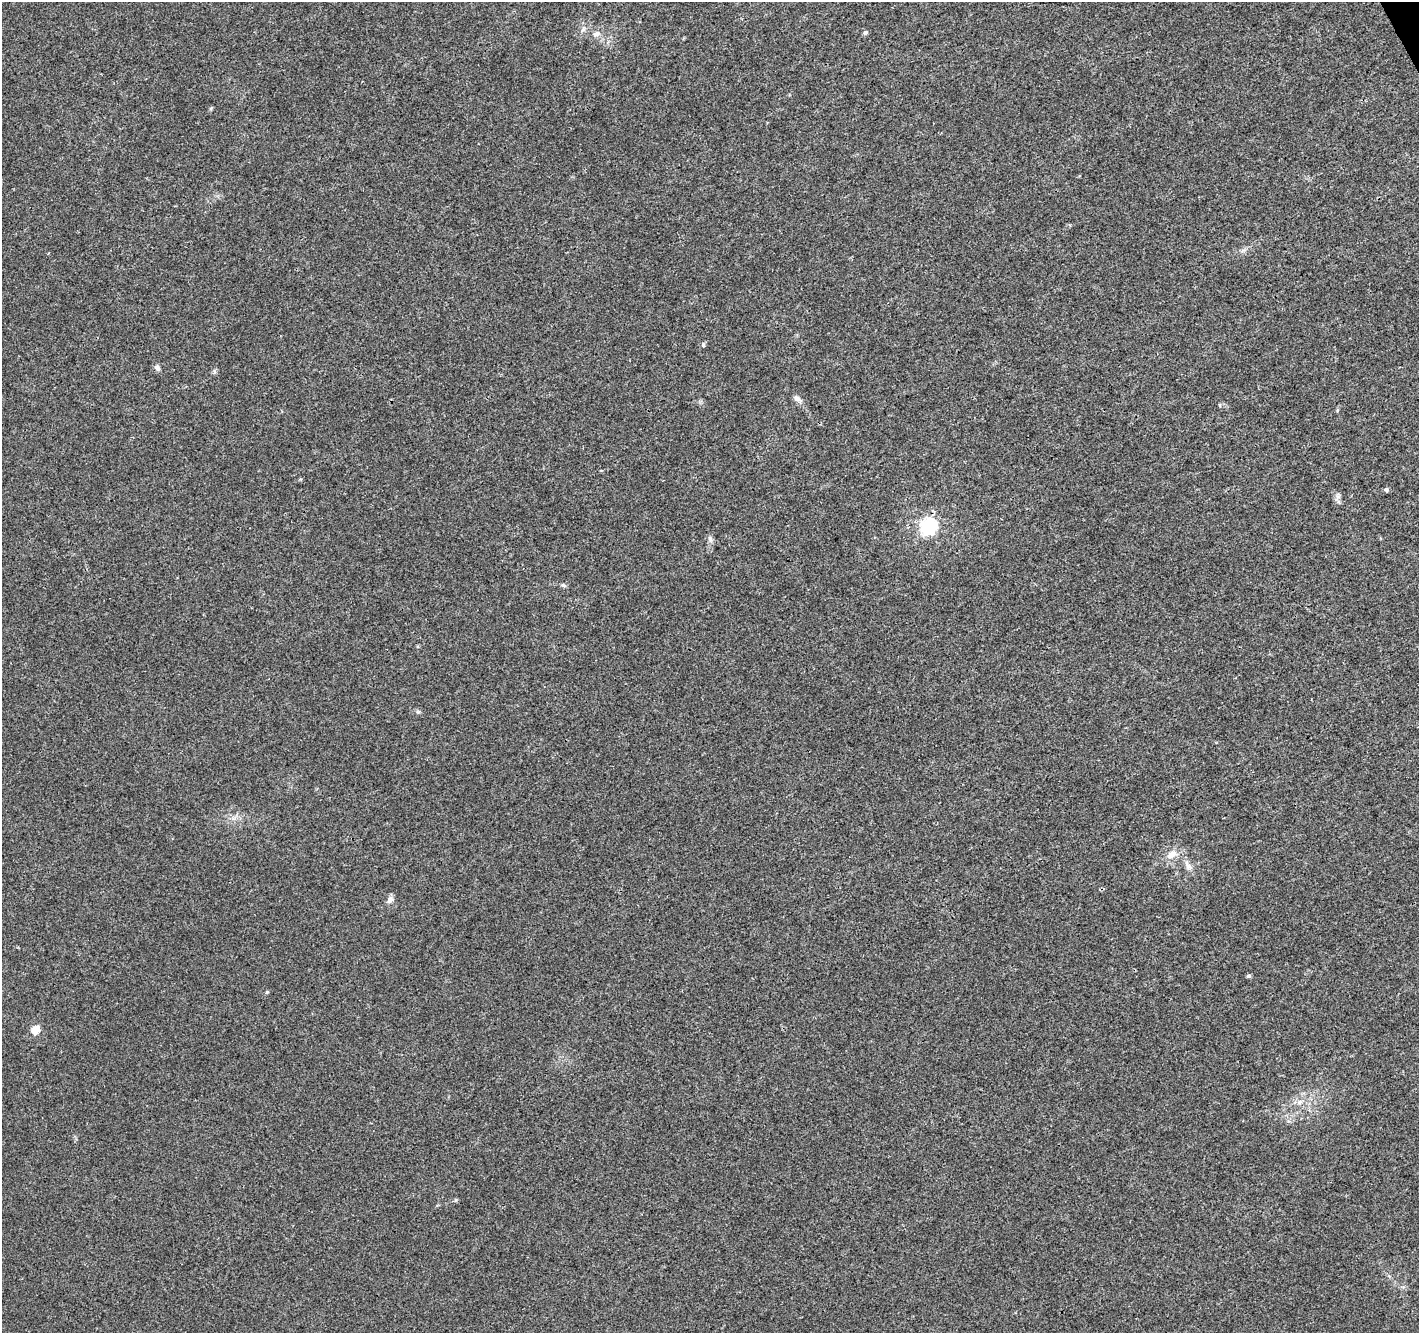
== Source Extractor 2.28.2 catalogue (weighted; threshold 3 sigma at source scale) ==
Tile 10 of 4 x 4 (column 2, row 3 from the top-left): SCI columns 1471-2887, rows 1454-2784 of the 5779 x 5626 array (HDU 1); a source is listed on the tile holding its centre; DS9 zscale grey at full resolution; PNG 1421 x 1335 px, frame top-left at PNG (2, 2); no overlay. Shown black and unused: <1% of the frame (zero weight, under 3 of 4 exposures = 5% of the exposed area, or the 3 px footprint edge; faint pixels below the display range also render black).
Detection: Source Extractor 2.28.2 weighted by HDU 2 'WHT'; one run over the whole footprint, this tile lists its part. Background 0.00687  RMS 0.0026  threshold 0.0118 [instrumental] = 3 sigma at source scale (4.5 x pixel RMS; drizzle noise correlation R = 1.50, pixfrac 1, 0.0396/0.0396 arcsec/px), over >= 5 px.
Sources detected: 16; all 16 listed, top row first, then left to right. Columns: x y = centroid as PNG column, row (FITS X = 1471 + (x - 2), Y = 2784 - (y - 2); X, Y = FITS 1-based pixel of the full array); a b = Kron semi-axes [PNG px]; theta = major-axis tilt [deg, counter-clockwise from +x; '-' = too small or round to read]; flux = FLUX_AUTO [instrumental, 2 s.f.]
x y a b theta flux
865 33 5 5 - 0.77
596 34 11 7 21 1.1
211 108 6 4 71 0.32
703 345 5 5 - 0.44
157 367 9 6 -53 0.79
797 399 11 6 -43 1.1
1386 489 5 5 - 0.54
929 526 7 6 - 69
710 539 9 5 -74 0.76
1171 855 15 9 35 2.4
1188 865 17 6 -55 1.5
390 900 10 7 61 1.1
1248 976 5 4 - 0.5
267 992 5 4 - 0.33
35 1030 5 5 - 8.4
1299 1102 9 3 45 0.56
Unlisted compact peaks at least as high as the median listed source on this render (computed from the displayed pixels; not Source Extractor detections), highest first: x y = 418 712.